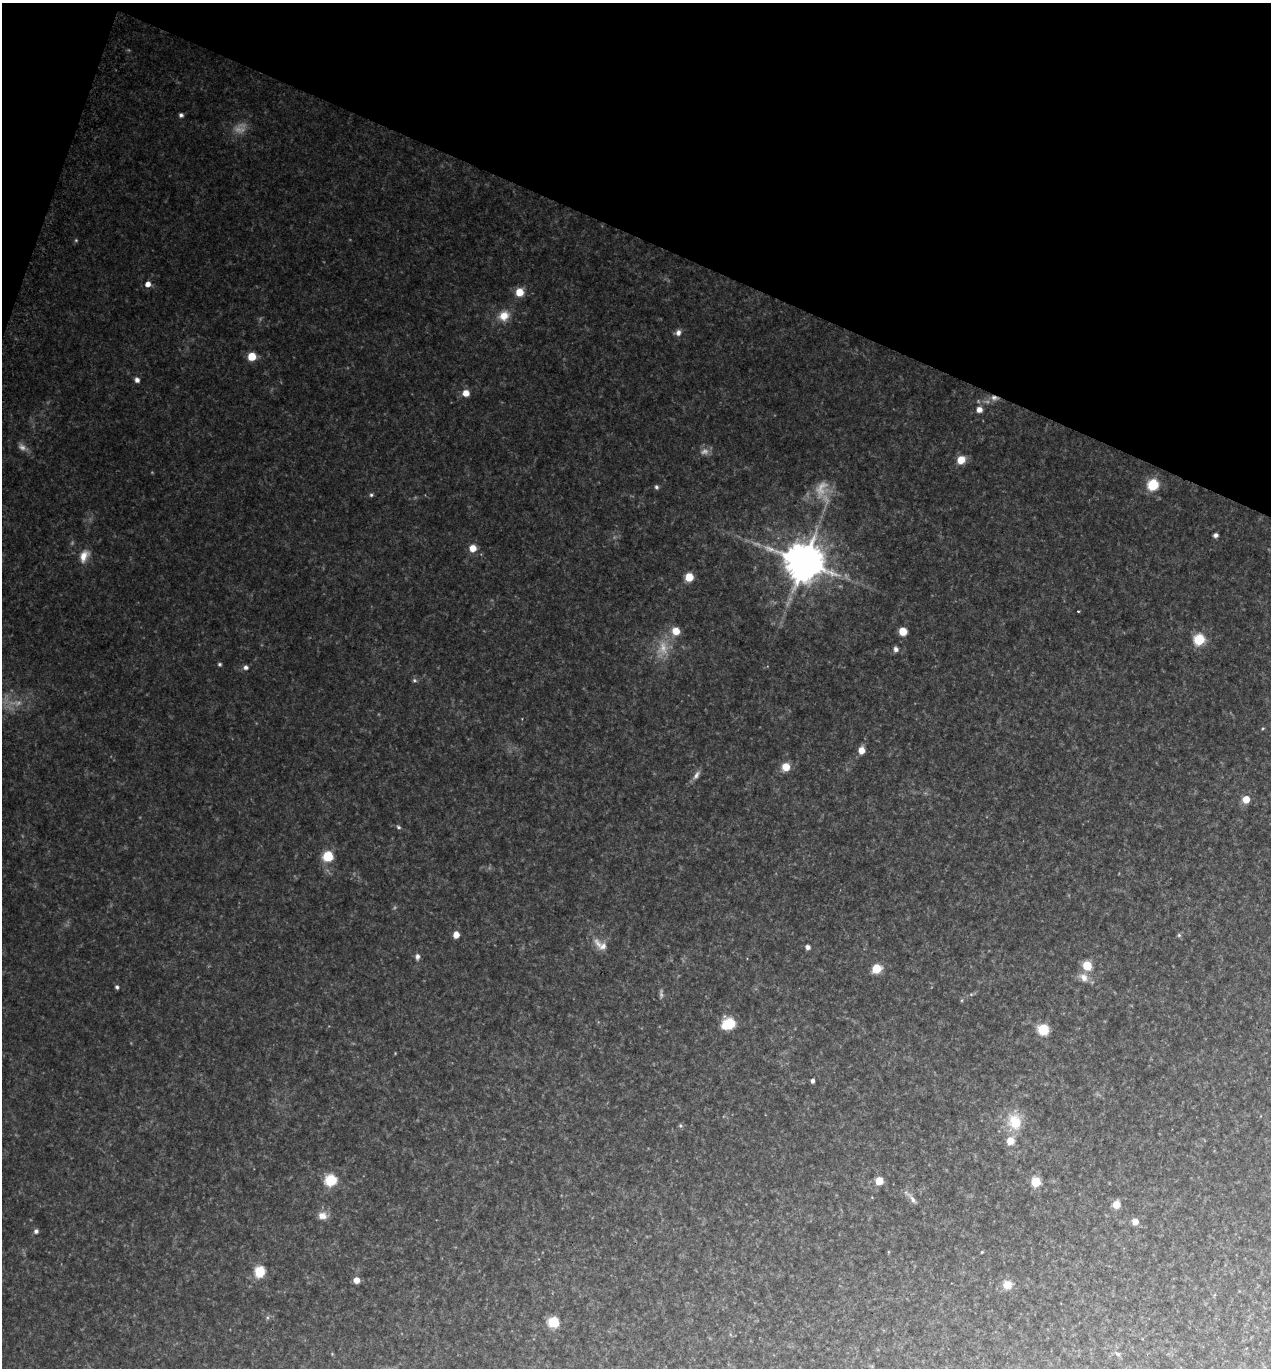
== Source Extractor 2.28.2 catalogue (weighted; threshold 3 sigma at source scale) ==
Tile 2 of 4 x 4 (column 2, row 1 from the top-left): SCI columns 1429-2697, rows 4107-5472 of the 5526 x 5482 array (HDU 1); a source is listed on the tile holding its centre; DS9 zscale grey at full resolution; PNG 1273 x 1370 px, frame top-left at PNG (2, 3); no overlay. Shown black and unused: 18% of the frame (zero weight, under 2 of 3 exposures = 3% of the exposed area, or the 3 px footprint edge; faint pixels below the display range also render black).
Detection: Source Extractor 2.28.2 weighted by HDU 2 'WHT'; one run over the whole footprint, this tile lists its part. Background 0.17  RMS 0.014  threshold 0.064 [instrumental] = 3 sigma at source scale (4.5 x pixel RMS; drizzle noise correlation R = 1.50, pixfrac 1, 0.05/0.05 arcsec/px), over >= 5 px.
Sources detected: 72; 10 too faint to see at this stretch — not listed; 1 inside a brighter listed object's ellipse — not listed separately; the other 61 listed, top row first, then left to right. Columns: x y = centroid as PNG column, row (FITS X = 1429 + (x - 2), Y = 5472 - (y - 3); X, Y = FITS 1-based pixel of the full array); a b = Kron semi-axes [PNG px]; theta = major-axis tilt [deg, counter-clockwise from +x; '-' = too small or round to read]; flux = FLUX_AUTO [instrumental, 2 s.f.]
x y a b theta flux
181 115 5 5 - 3.3
148 284 5 5 - 9.7
519 292 7 7 - 21
504 316 14 12 33 18
678 333 8 6 77 6.1
252 356 6 6 - 32
137 380 6 5 - 5.2
466 393 6 6 - 13
994 398 10 6 -19 6.6
979 409 6 6 - 8.1
961 460 7 7 - 20
1153 485 6 6 - 89
656 487 6 5 - 2.8
371 495 5 5 - 2.3
1216 535 5 4 - 4.5
473 548 6 6 - 16
84 556 16 10 63 14
804 562 11 10 - 4600
689 577 6 5 - 35
1078 611 2 2 - 1.3
676 631 8 7 - 16
903 631 6 5 - 25
1199 639 6 6 - 73
896 649 7 6 - 4.7
219 664 5 4 - 2
246 667 6 6 - 4.2
414 680 6 5 - 2.4
861 750 7 6 - 13
786 767 7 6 - 22
696 775 13 6 56 6.1
1246 799 6 6 - 19
398 827 6 4 -19 2.4
328 856 7 7 - 49
456 934 5 5 - 13
1179 935 6 5 - 2.1
603 946 12 9 29 8.3
808 947 6 5 - 4.6
417 957 8 6 84 4.4
1087 966 6 6 - 47
876 969 7 6 - 30
1084 977 12 9 -45 11
117 987 5 4 - 2.8
729 1024 8 7 - 67
1043 1029 6 6 - 73
812 1081 4 3 - 3.8
1015 1122 23 18 -72 34
680 1125 5 5 - 2.1
331 1180 6 6 - 100
879 1181 6 6 - 21
1036 1182 6 5 - 51
913 1200 11 6 -62 5.8
1116 1204 6 5 - 21
322 1216 10 8 -9 11
1135 1221 5 5 - 13
36 1231 5 5 - 3.9
982 1252 4 3 - 1.1
259 1272 6 6 - 75
356 1280 5 5 - 12
1007 1285 7 7 - 19
553 1322 6 6 - 62
1117 1354 6 4 -20 2.5
Overlapping masked pixels (flux is a lower limit): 1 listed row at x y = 994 398